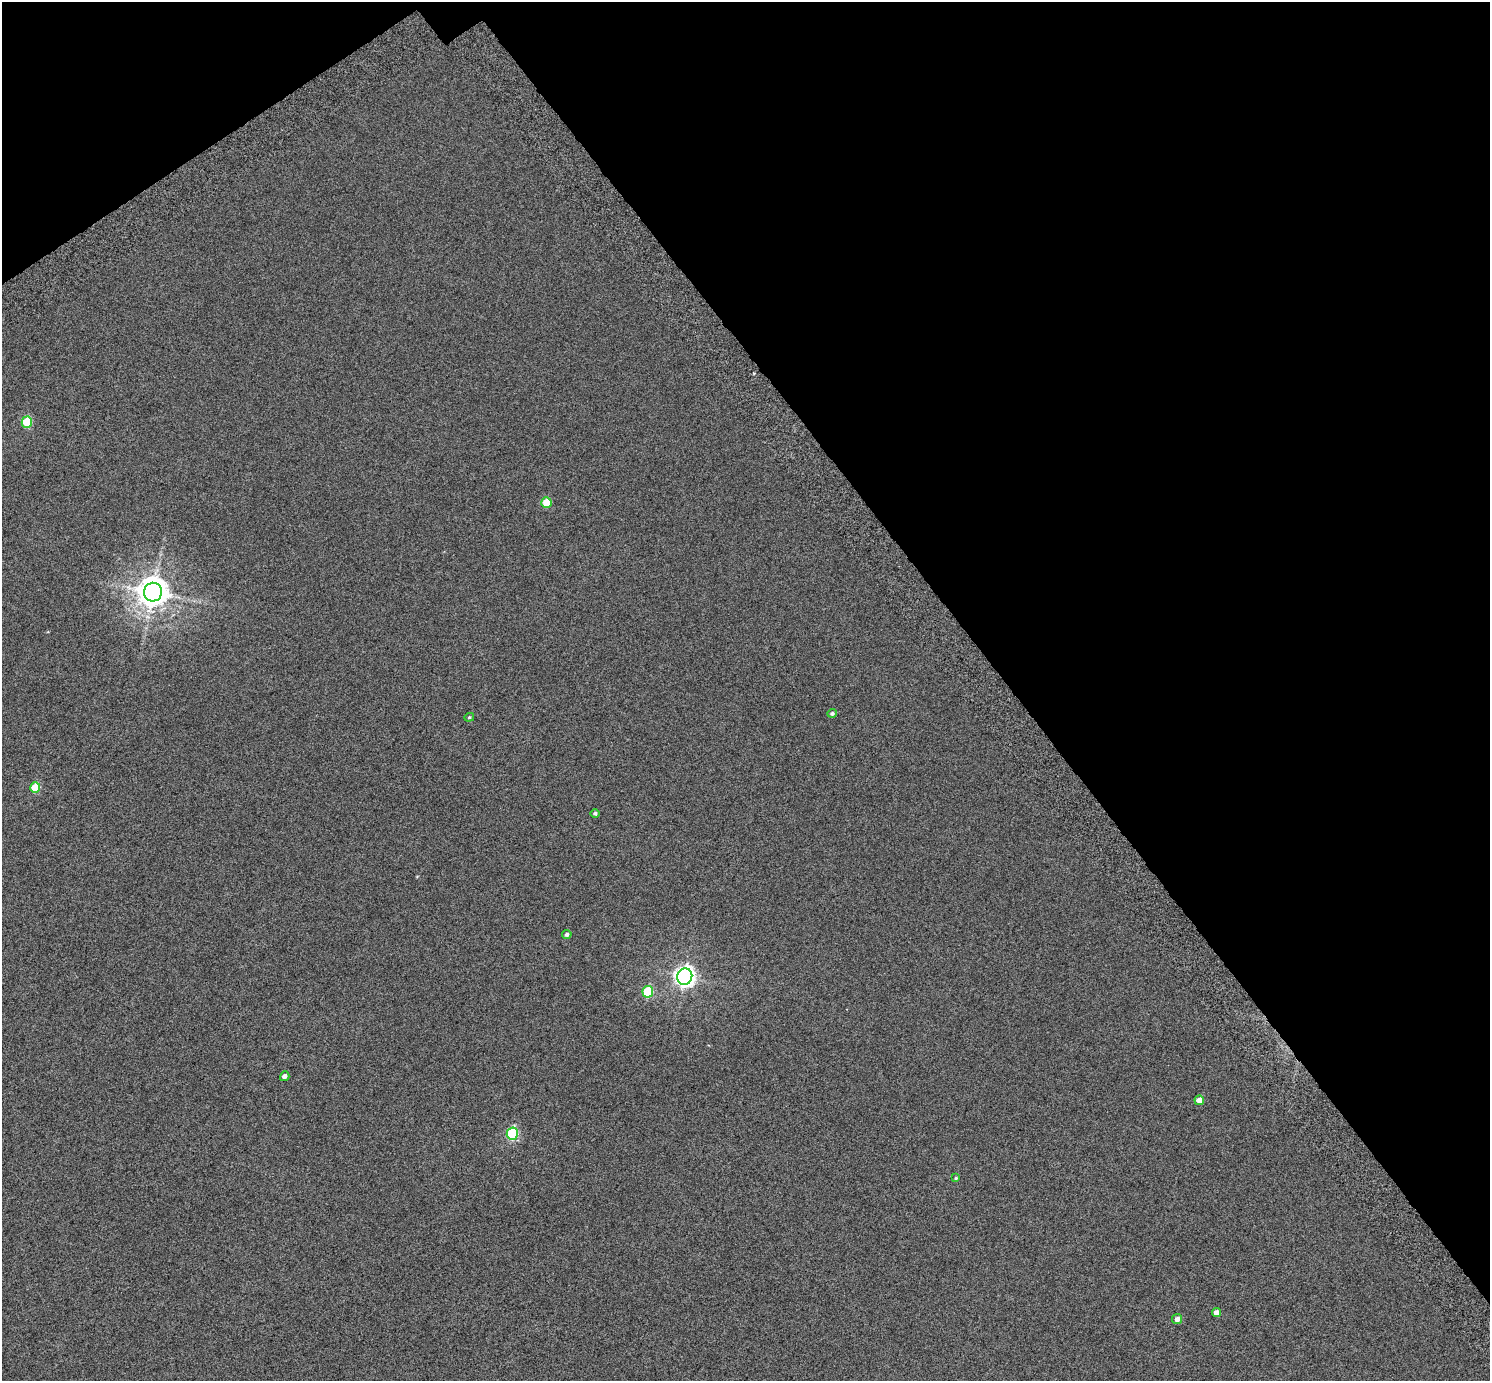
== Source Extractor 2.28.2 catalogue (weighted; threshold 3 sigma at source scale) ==
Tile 3 of 4 x 4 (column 3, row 1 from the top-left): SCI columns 3038-4525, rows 4352-5730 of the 6078 x 6006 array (HDU 1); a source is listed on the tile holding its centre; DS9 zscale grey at full resolution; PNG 1492 x 1383 px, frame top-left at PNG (2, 2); each listed source drawn as its Kron ellipse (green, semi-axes under 4 px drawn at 4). Shown black and unused: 35% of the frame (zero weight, under 6 of 12 exposures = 4% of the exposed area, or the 3 px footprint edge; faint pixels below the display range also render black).
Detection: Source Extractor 2.28.2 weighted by HDU 2 'WHT'; one run over the whole footprint, this tile lists its part. Background 8.45e-05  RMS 0.003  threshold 0.0121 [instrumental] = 3 sigma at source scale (4.09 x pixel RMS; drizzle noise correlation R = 1.36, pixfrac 0.8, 0.0396/0.0396 arcsec/px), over >= 5 px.
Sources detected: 16; all 16 listed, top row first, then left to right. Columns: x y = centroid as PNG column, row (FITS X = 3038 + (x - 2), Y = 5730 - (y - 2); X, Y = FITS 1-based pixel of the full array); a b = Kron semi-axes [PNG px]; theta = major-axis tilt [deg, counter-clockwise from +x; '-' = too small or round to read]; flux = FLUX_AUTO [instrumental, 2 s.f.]
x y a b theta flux
27 422 5 5 - 11
546 503 5 5 - 5
153 592 9 9 - 450
832 713 5 4 - 0.46
469 717 5 4 - 0.3
35 787 5 5 - 8.8
595 813 4 4 - 0.49
567 934 5 4 - 0.59
685 977 8 7 - 150
648 992 6 5 - 15
285 1076 5 4 - 1.1
1199 1100 5 4 - 2.4
512 1134 6 5 - 23
956 1178 4 3 - 0.28
1216 1312 4 4 - 1.4
1177 1319 5 5 - 1.3